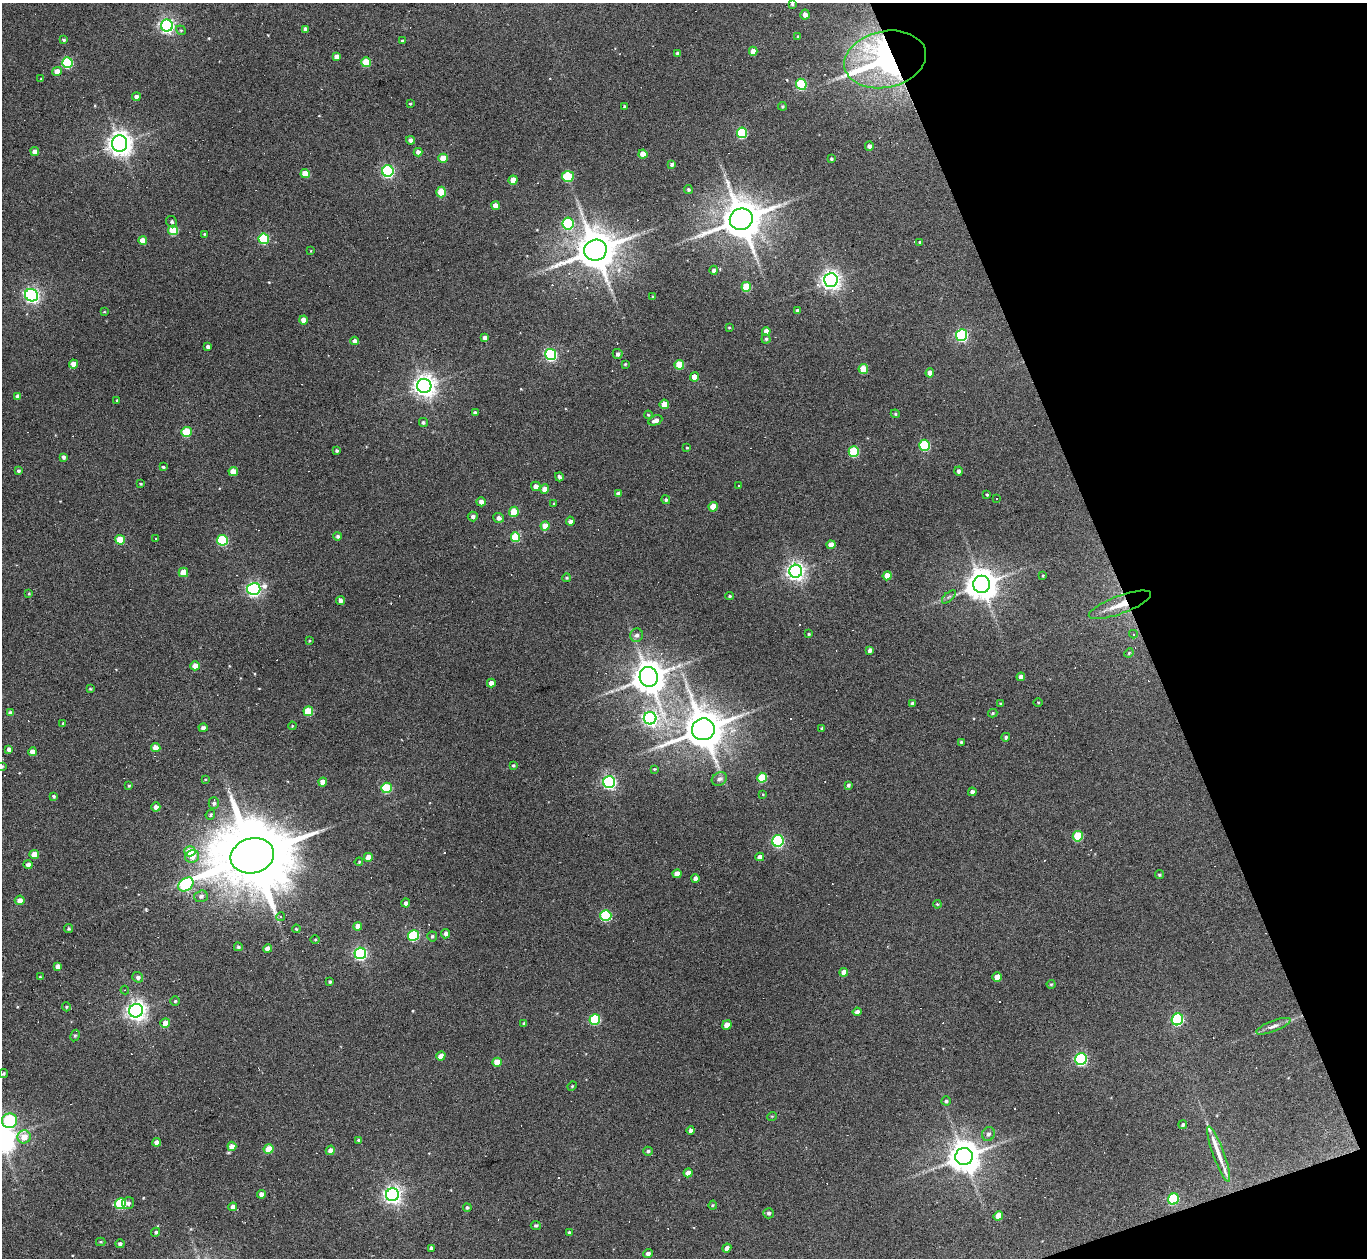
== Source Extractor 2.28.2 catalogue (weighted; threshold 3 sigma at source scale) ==
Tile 12 of 4 x 4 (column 4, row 3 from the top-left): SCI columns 4097-5461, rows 1404-2659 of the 5461 x 5447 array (HDU 1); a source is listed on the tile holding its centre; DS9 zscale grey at full resolution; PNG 1369 x 1260 px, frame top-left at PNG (2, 3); each listed source drawn as its Kron ellipse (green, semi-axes under 4 px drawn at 4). Shown black and unused: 18% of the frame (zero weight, under 3 of 6 exposures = <1% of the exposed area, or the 3 px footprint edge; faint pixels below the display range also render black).
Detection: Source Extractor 2.28.2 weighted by HDU 2 'WHT'; one run over the whole footprint, this tile lists its part. Background 0.165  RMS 0.0096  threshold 0.0391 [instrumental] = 3 sigma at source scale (4.09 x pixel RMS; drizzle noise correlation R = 1.36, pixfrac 0.8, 0.05/0.05 arcsec/px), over >= 5 px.
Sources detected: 299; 37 cosmic-ray / hot-pixel residue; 1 long thin detection or spike segment (spike, bleed or trail) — neither listed nor drawn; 3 inside a brighter listed object's ellipse — not listed separately; the other 258 listed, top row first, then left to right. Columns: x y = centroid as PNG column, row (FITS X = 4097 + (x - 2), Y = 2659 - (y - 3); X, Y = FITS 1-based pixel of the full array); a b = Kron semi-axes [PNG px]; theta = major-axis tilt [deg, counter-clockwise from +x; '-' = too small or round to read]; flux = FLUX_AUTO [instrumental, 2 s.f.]
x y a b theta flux
792 4 3 3 - 1.2
805 15 5 4 - 4.8
167 26 6 6 - 240
305 29 4 3 - 3
181 30 5 4 - 1.3
798 37 3 3 - 1.3
64 40 4 3 - 1.3
402 41 4 3 - 1.4
753 51 4 4 - 7.4
678 53 4 3 - 1.9
336 57 4 4 - 5
885 59 41 28 13 310
67 62 5 5 - 59
366 62 5 5 - 28
57 71 5 4 - 7.5
41 79 4 3 - 0.65
801 84 5 5 - 61
136 97 4 4 - 4.1
410 104 3 3 - 0.81
782 106 4 4 - 1.4
624 107 3 3 - 2.1
742 133 5 5 - 58
411 140 4 4 - 3.1
120 143 8 7 - 800
869 146 4 4 - 3.2
35 151 4 4 - 6.5
418 152 4 4 - 3.5
643 154 4 4 - 11
443 158 4 4 - 15
832 159 3 2 - 1.2
672 164 4 4 - 2.1
388 171 5 5 - 140
305 174 4 4 - 17
568 176 6 5 - 37
513 180 4 4 - 12
688 190 4 4 - 1.7
441 192 5 4 - 23
495 206 4 4 - 7.1
741 219 11 10 - 3000
172 222 6 5 - 1.8
568 224 6 5 - 71
173 230 5 5 - 33
204 234 4 3 - 0.96
264 239 5 5 - 53
143 240 4 4 - 8.4
920 242 4 3 - 1.2
595 250 11 10 - 3000
311 251 4 3 - 0.55
714 270 4 4 - 2.7
831 280 7 6 - 460
746 287 5 5 - 26
32 295 7 6 - 250
653 297 4 3 - 0.74
797 311 4 3 - 2.3
104 312 3 2 - 0.73
304 320 4 4 - 6.9
729 327 4 2 - 0.67
766 331 4 4 - 5.4
962 335 6 5 - 120
485 338 4 4 - 4.1
766 339 4 4 - 1.5
355 341 4 4 - 3.8
208 347 4 4 - 2.8
618 354 5 5 - 2.9
551 355 5 5 - 140
74 364 4 4 - 8.8
625 364 3 3 - 0.95
679 365 5 5 - 25
863 369 5 4 - 19
930 373 4 4 - 7.8
694 377 4 4 - 9.2
424 386 7 7 - 620
18 396 4 4 - 4.2
117 400 3 3 - 1.3
664 404 5 4 - 14
475 413 4 3 - 2.5
895 414 5 4 - 1.2
648 415 4 3 - 1.1
655 420 7 4 23 4.5
423 422 4 4 - 1.6
186 432 5 5 - 38
924 445 5 5 - 68
687 448 3 3 - 0.83
337 450 4 4 - 1.5
854 452 5 5 - 53
63 457 4 4 - 2.3
163 467 3 3 - 1.1
18 471 4 3 - 1.5
958 471 4 4 - 2.3
233 472 5 4 - 16
559 477 4 3 - 2.4
141 484 4 3 - 0.78
738 485 3 3 - 11
536 486 5 4 - 5.6
545 489 4 4 - 8.2
618 494 4 4 - 3.5
987 495 3 3 - 0.85
996 499 3 2 - 1.3
666 500 4 4 - 1.6
481 502 4 4 - 4.6
554 504 3 3 - 0.82
713 507 5 4 - 14
514 512 5 5 - 23
473 517 5 5 - 2.6
499 518 5 5 - 3.2
570 521 4 3 - 4.2
545 526 4 4 - 12
338 536 4 4 - 2.1
516 537 5 4 - 44
155 538 3 3 - 7.8
120 540 5 5 - 20
222 540 5 5 - 62
831 545 4 4 - 7.2
796 571 6 6 - 400
183 572 5 4 - 16
887 576 4 4 - 10
1043 576 3 2 - 0.78
567 578 4 4 - 1.3
981 584 8 8 - 1500
254 589 7 6 - 230
29 594 4 4 - 0.85
729 596 4 3 - 1.1
949 597 8 3 44 1.5
341 601 4 4 - 3.4
1120 605 33 9 20 17
809 634 3 3 - 1
1133 634 4 3 - 1.3
637 635 7 6 - 3
309 641 4 2 - 0.81
870 650 4 4 - 3.1
1129 653 5 4 - 0.93
195 666 4 4 - 8.8
649 677 10 9 - 1800
1021 677 4 4 - 4.8
491 683 4 4 - 6.3
90 689 4 3 - 1
1038 702 4 3 - 0.74
912 704 3 3 - 1.8
1001 704 4 3 - 1.3
308 711 5 5 - 28
10 713 4 4 - 3.3
993 713 5 3 - 1.1
650 718 6 6 - 260
63 723 4 3 - 0.81
292 726 4 3 - 0.79
203 728 4 4 - 2.9
822 728 4 3 - 1.2
703 729 11 11 - 3000
1006 737 4 4 - 1.6
961 742 4 4 - 1.1
156 748 4 4 - 10
9 749 4 4 - 3.8
32 752 4 4 - 5.5
513 765 4 4 - 1.1
2 766 4 3 - 1.2
654 769 4 4 - 0.77
762 778 5 5 - 33
719 779 8 6 29 3.2
205 780 4 3 - 0.72
323 782 4 4 - 7.9
609 782 6 6 - 180
848 785 4 4 - 1.6
129 786 3 3 - 1
386 788 5 5 - 47
972 792 4 4 - 2.9
763 794 4 3 - 0.71
54 796 4 3 - 1.5
214 803 6 5 - 2.3
156 807 4 4 - 3.9
210 815 5 4 - 1.5
1078 836 5 5 - 38
778 841 6 5 - 120
190 851 5 5 - 19
34 854 4 4 - 8.1
192 856 7 6 - 7
252 856 22 17 15 12000
368 857 4 4 - 7.4
760 857 4 4 - 4.7
359 862 4 3 - 0.84
28 865 4 4 - 3.3
677 874 4 4 - 7.8
1159 875 4 4 - 1.3
695 878 4 4 - 3.4
186 884 8 6 36 93
201 896 7 6 - 2.8
20 900 5 4 - 4.8
406 903 4 4 - 2.4
937 904 4 3 - 0.96
606 916 5 5 - 65
280 917 4 4 - 2.3
358 926 4 4 - 5.9
69 928 4 4 - 1.2
296 929 4 3 - 0.95
446 934 5 4 - 3.3
413 935 5 5 - 78
432 936 5 5 - 1.8
315 940 5 3 - 0.78
238 947 4 4 - 1.4
268 949 4 4 - 6.1
360 953 6 5 - 150
58 966 4 4 - 3.9
844 972 4 4 - 6.1
40 977 3 3 - 0.86
138 977 5 5 - 2.8
997 977 5 4 - 8.7
330 982 3 3 - 1.2
1051 984 4 4 - 1
125 990 4 4 - 0.95
175 1001 5 5 - 1.4
66 1007 4 4 - 1.1
136 1011 7 6 - 480
857 1012 4 4 - 3.5
595 1019 5 5 - 56
1177 1019 6 5 - 96
165 1023 5 5 - 9.3
524 1023 4 3 - 1.4
727 1025 5 4 - 11
1273 1026 18 5 21 4.6
75 1035 6 4 62 1.4
441 1056 4 4 - 7.2
1081 1059 6 5 - 130
497 1062 5 4 - 11
3 1074 4 4 - 1.3
572 1086 5 4 - 1
946 1101 4 4 - 1.7
772 1116 5 3 - 0.81
10 1121 7 7 - 84
1183 1125 4 4 - 1.5
691 1131 4 4 - 3.7
988 1134 7 6 - 2.8
24 1137 7 6 - 10
358 1140 4 4 - 1.6
157 1142 4 4 - 5.3
232 1146 4 4 - 9.9
269 1149 5 4 - 18
330 1150 5 4 - 5.3
648 1151 5 4 - 1.7
1219 1154 29 5 -70 12
964 1157 9 8 - 1500
688 1173 4 4 - 7.4
262 1194 4 4 - 4.8
392 1195 6 6 - 380
1173 1199 6 5 - 54
128 1203 6 6 - 3.4
120 1204 5 5 - 62
713 1205 4 4 - 0.87
233 1207 4 4 - 5.4
467 1208 4 4 - 1.4
769 1213 5 5 - 2
998 1216 5 4 - 10
536 1226 5 4 - 1.5
156 1232 5 4 - 1.8
569 1232 4 3 - 1.3
101 1242 5 4 - 0.97
120 1244 4 4 - 1.9
431 1248 4 4 - 2.8
727 1248 4 4 - 4.6
648 1253 5 4 - 3
Overlapping masked pixels (flux is a lower limit): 2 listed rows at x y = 885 59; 1120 605
Isophote crosses this tile's border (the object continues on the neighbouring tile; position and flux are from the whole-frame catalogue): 2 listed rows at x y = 2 766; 10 1121